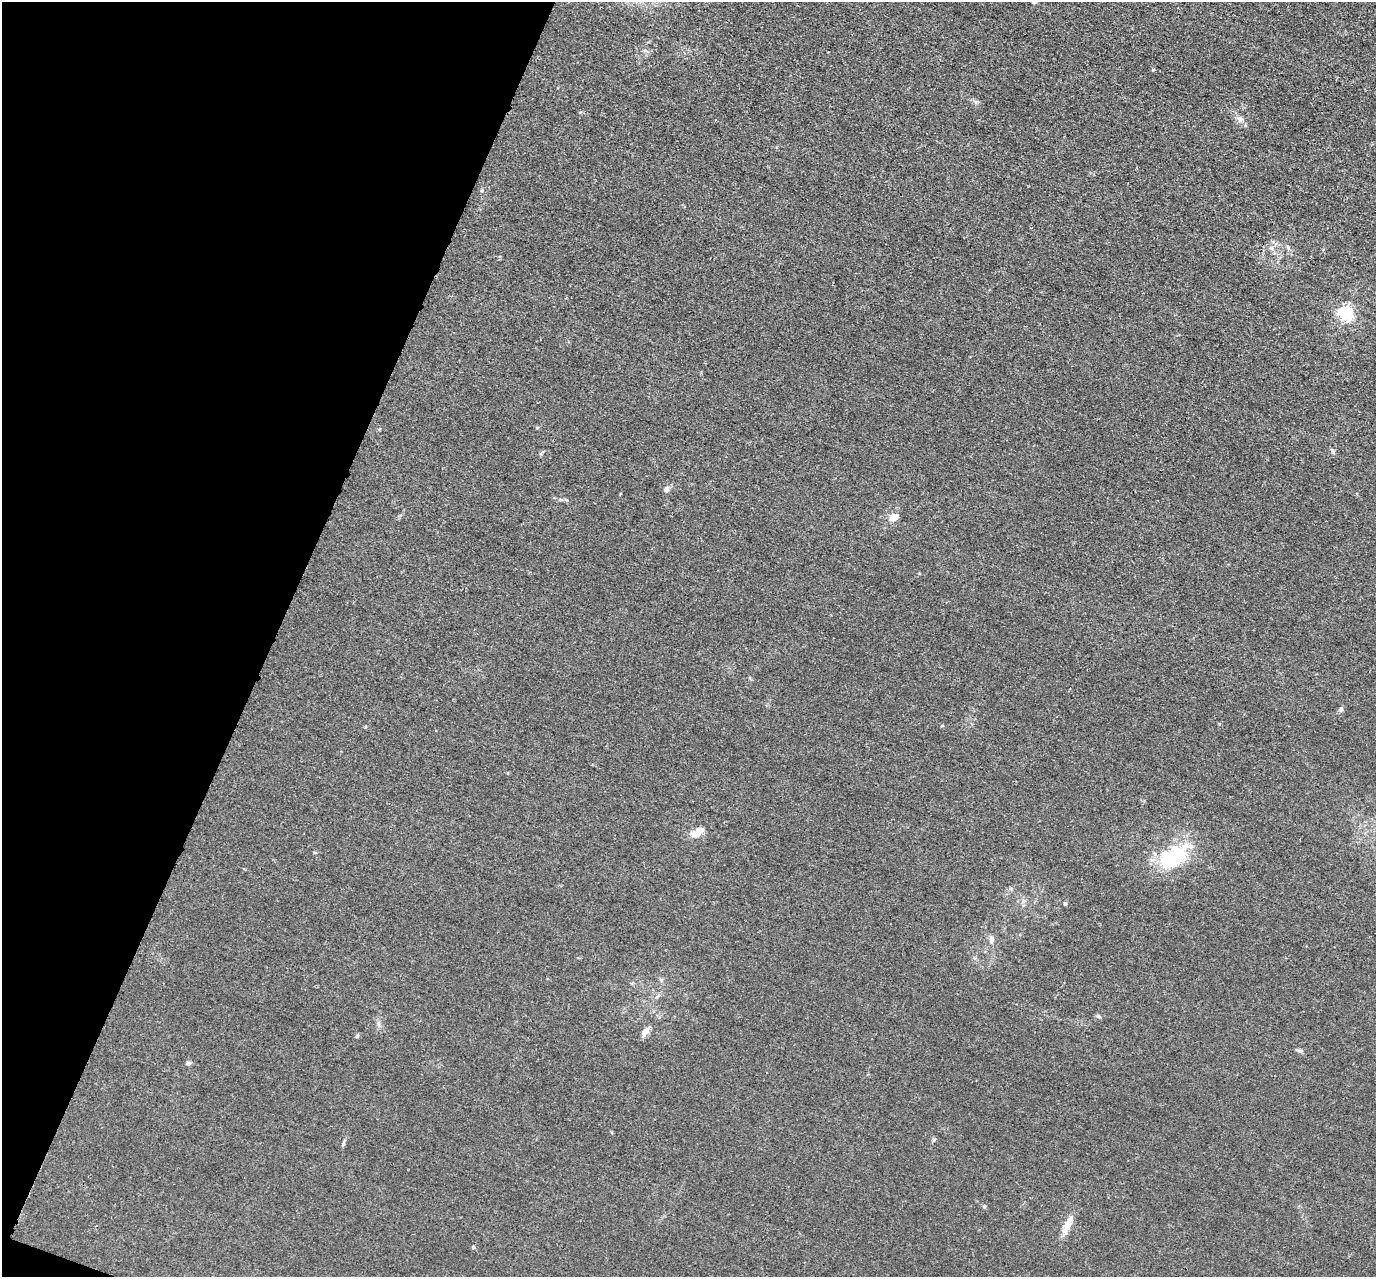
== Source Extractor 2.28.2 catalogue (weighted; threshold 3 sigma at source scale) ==
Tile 9 of 4 x 4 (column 1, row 3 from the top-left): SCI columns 7-1380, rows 1553-2827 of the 5509 x 5524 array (HDU 1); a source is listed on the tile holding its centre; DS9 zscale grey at full resolution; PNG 1378 x 1279 px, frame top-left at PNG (2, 2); no overlay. Shown black and unused: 20% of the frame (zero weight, under 3 of 4 exposures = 1% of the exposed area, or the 3 px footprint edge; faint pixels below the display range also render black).
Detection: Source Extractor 2.28.2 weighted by HDU 2 'WHT'; one run over the whole footprint, this tile lists its part. Background 0.028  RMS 0.0044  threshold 0.02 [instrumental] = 3 sigma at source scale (4.5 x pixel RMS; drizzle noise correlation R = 1.50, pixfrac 1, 0.05/0.05 arcsec/px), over >= 5 px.
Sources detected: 21; all 21 listed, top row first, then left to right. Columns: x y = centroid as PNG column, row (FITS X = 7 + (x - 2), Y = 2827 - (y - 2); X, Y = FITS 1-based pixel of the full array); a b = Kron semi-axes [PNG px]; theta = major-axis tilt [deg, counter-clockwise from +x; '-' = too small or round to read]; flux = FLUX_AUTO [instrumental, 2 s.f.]
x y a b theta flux
1240 119 9 6 -16 1.6
1288 247 7 4 -71 0.7
1345 313 6 6 - 98
666 489 7 7 - 1.5
566 500 6 5 - 0.65
894 517 12 8 38 3.5
1341 709 7 5 75 0.93
697 833 17 8 39 5.2
1173 857 40 23 34 31
1065 904 6 3 0 0.48
991 939 11 6 -89 1.9
1098 1016 7 4 -31 0.7
378 1024 8 4 -82 1.2
645 1032 14 7 60 2.3
357 1036 6 4 19 0.54
1299 1051 8 5 -26 0.97
188 1063 6 5 - 1
343 1143 9 3 79 0.81
984 1206 6 4 -17 0.54
1068 1225 28 8 66 5.5
473 1247 5 4 - 0.65
Unlisted compact peaks at least as high as the median listed source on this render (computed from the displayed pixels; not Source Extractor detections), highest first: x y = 1332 450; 934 1139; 482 190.